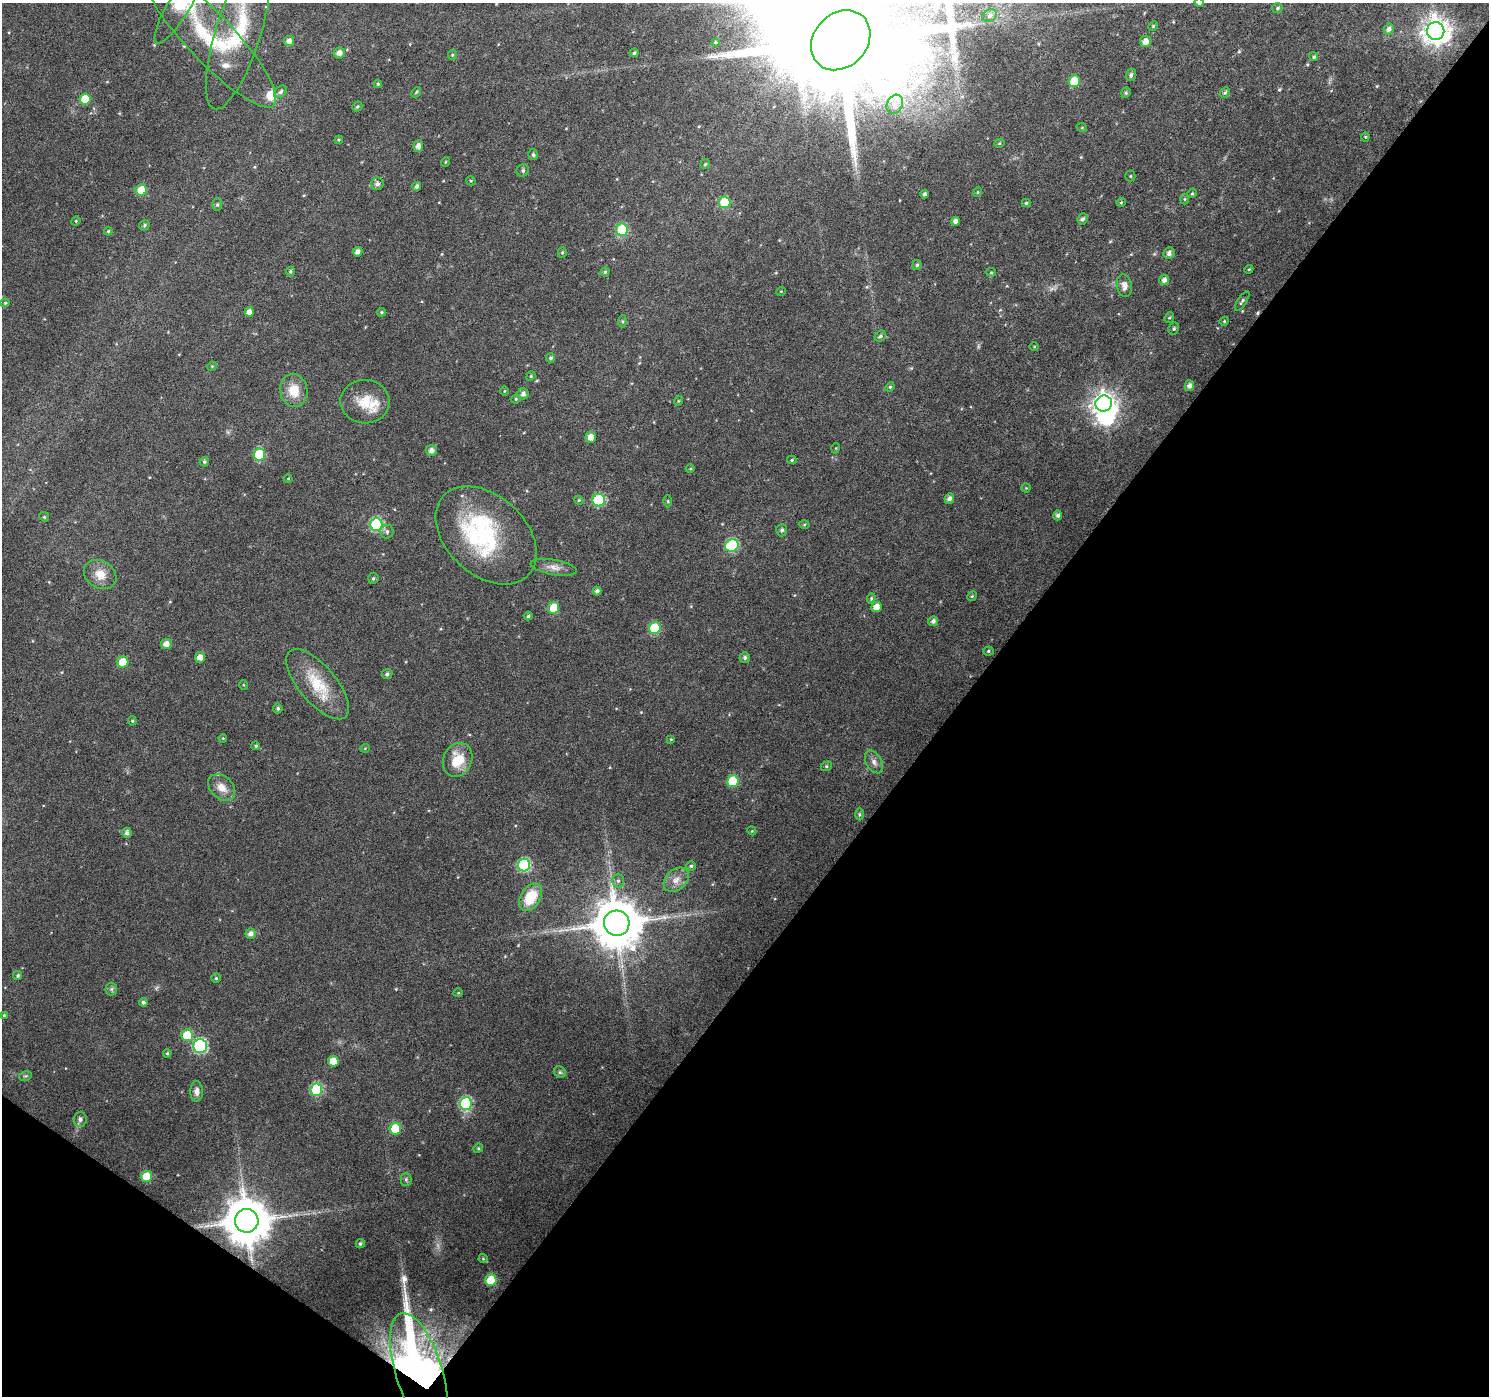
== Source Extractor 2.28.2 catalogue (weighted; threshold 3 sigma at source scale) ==
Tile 15 of 4 x 4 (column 3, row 4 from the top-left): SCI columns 2977-4463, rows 182-1575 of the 5958 x 6004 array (HDU 1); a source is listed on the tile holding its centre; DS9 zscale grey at full resolution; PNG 1491 x 1398 px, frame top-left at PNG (2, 3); each listed source drawn as its Kron ellipse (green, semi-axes under 4 px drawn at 4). Shown black and unused: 39% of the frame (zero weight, under 4 of 8 exposures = <1% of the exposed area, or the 3 px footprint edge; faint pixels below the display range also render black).
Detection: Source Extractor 2.28.2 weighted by HDU 2 'WHT'; one run over the whole footprint, this tile lists its part. Background 0.0171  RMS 0.0024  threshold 0.00998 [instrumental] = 3 sigma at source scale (4.09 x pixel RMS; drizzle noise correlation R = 1.36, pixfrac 0.8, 0.0396/0.0396 arcsec/px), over >= 5 px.
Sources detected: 185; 3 too faint to see at this stretch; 2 inside a brighter object's white glare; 1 cosmic-ray / hot-pixel residue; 1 long thin detection or spike segment (spike, bleed or trail) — neither listed nor drawn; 4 inside a brighter listed object's ellipse — not listed separately; the other 174 listed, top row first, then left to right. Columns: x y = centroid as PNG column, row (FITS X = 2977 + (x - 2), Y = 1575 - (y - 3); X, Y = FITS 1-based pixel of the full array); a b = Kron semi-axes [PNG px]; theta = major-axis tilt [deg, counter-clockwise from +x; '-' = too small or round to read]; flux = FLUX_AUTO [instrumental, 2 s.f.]
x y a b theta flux
1199 3 5 4 - 0.69
180 5 44 11 59 32
1277 8 5 5 - 0.43
990 15 7 6 - 0.75
1153 26 5 4 - 0.27
1389 29 5 5 - 0.81
1436 31 9 9 - 280
238 32 81 22 73 18
210 38 93 23 -47 20
841 40 33 26 46 11000
289 41 5 5 - 1.2
1145 41 5 5 - 1.5
715 42 4 3 - 0.21
339 53 6 5 - 1.3
634 53 4 4 - 0.4
452 55 5 4 - 0.26
1314 57 4 4 - 0.37
1131 75 6 5 - 0.59
1074 81 6 5 - 8.5
378 84 4 4 - 0.26
280 92 7 5 38 0.59
416 92 6 4 48 0.31
1126 93 5 4 - 0.32
1225 93 6 4 48 0.42
85 99 5 5 - 6.4
895 104 10 7 64 1.2
357 107 5 4 - 0.38
1082 128 5 3 - 0.2
1365 137 4 4 - 0.23
339 140 4 3 - 0.22
999 143 5 4 - 0.23
418 146 5 5 - 1.3
533 155 5 5 - 0.47
445 162 5 3 - 0.2
705 164 5 5 - 0.33
523 170 6 6 - 0.45
1130 176 5 5 - 0.28
471 181 5 4 - 0.23
377 184 6 6 - 0.94
417 186 4 4 - 0.73
141 190 6 5 - 6.1
978 192 4 4 - 0.25
1192 193 5 4 - 0.27
925 194 4 3 - 0.59
1185 199 5 3 - 0.24
725 202 6 6 - 11
1026 203 4 4 - 0.3
1121 203 5 3 - 0.22
217 204 6 5 - 0.42
1082 219 6 5 - 0.65
76 221 5 4 - 0.24
955 221 4 4 - 0.91
144 225 6 5 - 0.41
622 230 6 6 - 16
108 231 4 3 - 0.24
358 252 5 4 - 1.1
562 252 5 4 - 0.34
1169 253 6 5 - 0.97
917 265 5 4 - 0.44
1249 269 4 3 - 0.23
290 271 5 4 - 0.4
605 272 4 4 - 0.33
991 272 5 4 - 0.26
1164 280 5 5 - 0.95
1124 285 11 7 -79 1.4
781 291 5 3 - 0.19
1242 301 11 4 56 0.52
5 303 4 4 - 0.27
249 312 5 4 - 1.4
381 312 5 4 - 0.31
1169 318 5 4 - 0.3
622 321 6 4 86 0.32
1224 321 4 4 - 0.27
1174 328 6 5 - 0.41
880 336 6 5 - 0.51
1034 346 5 3 - 0.22
551 358 4 4 - 0.46
212 366 5 4 - 0.23
531 376 5 4 - 0.22
1189 386 5 4 - 0.94
890 387 5 4 - 0.3
294 390 16 13 -81 4.7
504 391 4 3 - 0.2
523 394 5 5 - 0.9
516 399 5 4 - 0.28
678 401 5 3 - 0.19
365 402 24 22 -3 5.6
1104 404 8 8 - 180
591 437 5 5 - 1.9
836 448 5 3 - 0.19
431 451 5 5 - 1.2
259 455 6 6 - 12
792 460 5 4 - 0.28
204 462 5 4 - 0.42
690 469 4 3 - 0.24
288 478 4 3 - 0.17
1026 488 4 4 - 0.21
949 499 5 4 - 0.85
579 500 4 4 - 0.28
599 500 6 6 - 18
668 501 6 4 -89 0.27
1058 515 5 4 - 0.66
44 517 5 4 - 0.29
376 524 6 6 - 24
804 525 5 3 - 0.28
782 530 6 5 - 0.62
387 532 7 6 - 0.65
486 535 58 39 -43 27
732 545 7 6 - 20
554 567 23 7 -10 1.9
100 574 17 13 -32 3.3
373 578 6 5 - 0.4
597 591 4 4 - 0.69
972 596 5 4 - 0.26
871 598 5 4 - 0.33
876 607 5 5 - 2.2
554 608 6 5 - 5.4
528 616 4 4 - 0.38
933 621 5 5 - 0.79
655 628 6 6 - 11
166 644 5 5 - 1.5
988 651 5 4 - 0.35
200 657 5 5 - 1.7
745 658 5 5 - 0.57
123 662 5 5 - 5.4
387 674 5 5 - 0.6
318 684 43 18 -50 9.3
244 685 5 3 - 0.19
278 708 5 4 - 0.45
132 721 5 4 - 0.28
223 738 4 3 - 0.19
671 739 4 4 - 0.2
256 746 4 4 - 0.33
365 748 5 3 - 0.17
458 760 17 14 65 5.8
874 762 12 7 -59 1.2
826 766 6 4 21 0.35
733 781 6 6 - 11
222 788 15 11 -44 2.5
859 814 6 4 -90 0.36
752 831 4 3 - 0.2
127 833 5 5 - 0.78
524 865 6 6 - 22
691 866 5 5 - 0.42
676 880 14 10 41 2.1
618 881 7 6 - 0.63
530 897 15 10 58 7
617 923 13 12 - 1200
251 934 5 5 - 1.1
18 976 5 4 - 0.43
216 978 4 4 - 0.32
111 989 6 6 - 0.49
458 993 4 3 - 0.21
143 1002 4 4 - 0.52
4 1015 4 4 - 0.31
187 1035 6 6 - 6.8
200 1046 7 7 - 31
167 1053 4 3 - 0.31
333 1061 5 5 - 3.4
560 1072 6 5 - 0.38
25 1076 6 4 11 0.38
316 1090 6 6 - 16
197 1091 10 6 -90 1.1
466 1103 6 6 - 21
80 1119 7 6 - 0.67
395 1129 6 5 - 8.1
478 1148 5 4 - 0.3
146 1176 5 5 - 5.5
406 1179 6 5 - 0.43
247 1221 12 11 - 1000
360 1244 4 4 - 0.42
483 1258 4 4 - 0.24
491 1280 6 5 - 8.6
419 1372 61 23 -73 210
Overlapping masked pixels (flux is a lower limit): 2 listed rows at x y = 247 1221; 419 1372
Isophote crosses this tile's border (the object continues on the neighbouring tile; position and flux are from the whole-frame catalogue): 5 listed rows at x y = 1199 3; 180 5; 238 32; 210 38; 841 40